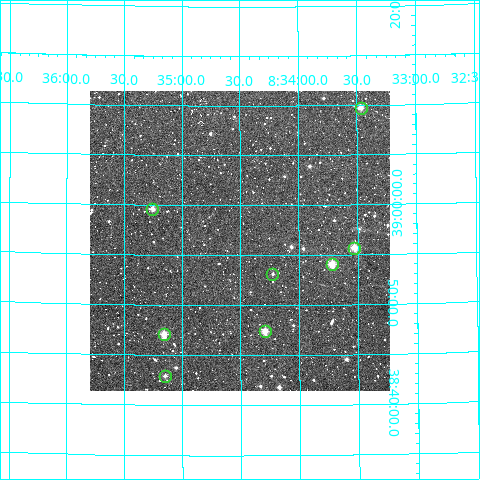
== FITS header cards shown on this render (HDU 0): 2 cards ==
NAXIS1  =                  300
NAXIS2  =                  300

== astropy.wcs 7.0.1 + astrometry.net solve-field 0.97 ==
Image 300 x 300 px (HDU 0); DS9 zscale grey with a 90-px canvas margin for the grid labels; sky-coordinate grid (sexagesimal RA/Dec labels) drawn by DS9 from the SOLVED WCS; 8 Tycho-2 reference stars matched to detected sources circled (green)
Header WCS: RA---TAN/DEC--TAN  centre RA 08:34:30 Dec +38:56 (128.63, +38.94 deg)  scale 6 arcsec/px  FOV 30.0' x 30.0'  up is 0 deg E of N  parity normal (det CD < 0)
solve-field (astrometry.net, Tycho-2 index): VERIFIED the header's WCS against the Tycho-2 star catalogue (verified at 2 index scales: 7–8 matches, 0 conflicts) and refined it, rather than solving blind
Solved WCS: RA---TAN-SIP/DEC--TAN-SIP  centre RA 08:34:30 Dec +38:56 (128.63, +38.94 deg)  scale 6 arcsec/px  FOV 30.0' x 30.1'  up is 0 deg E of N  parity normal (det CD < 0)
The solver's refit moves the header's centre by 3.2 arcsec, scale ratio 0.9995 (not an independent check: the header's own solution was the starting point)
Tycho-2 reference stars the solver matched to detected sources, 8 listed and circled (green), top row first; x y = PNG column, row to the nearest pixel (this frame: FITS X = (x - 90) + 1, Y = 300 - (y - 91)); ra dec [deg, ICRS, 3 dp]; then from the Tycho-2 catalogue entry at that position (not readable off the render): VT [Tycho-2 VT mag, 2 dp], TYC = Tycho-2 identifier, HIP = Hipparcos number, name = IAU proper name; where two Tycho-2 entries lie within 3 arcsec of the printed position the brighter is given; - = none
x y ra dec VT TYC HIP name
361 108 128.366 +39.162 10.82 2975-1752-1 - -
152 209 128.813 +38.994 11.01 2975-1346-1 - -
354 248 128.382 +38.928 10.45 2975-1944-1 41990 -
332 264 128.429 +38.901 10.48 2975-1480-1 - -
272 274 128.556 +38.885 12.52 2975-1914-1 - -
265 331 128.573 +38.790 10.52 2975-2147-1 - -
164 334 128.789 +38.785 10.29 2975-1557-1 - -
165 376 128.787 +38.715 12.42 2975-1206-1 - -